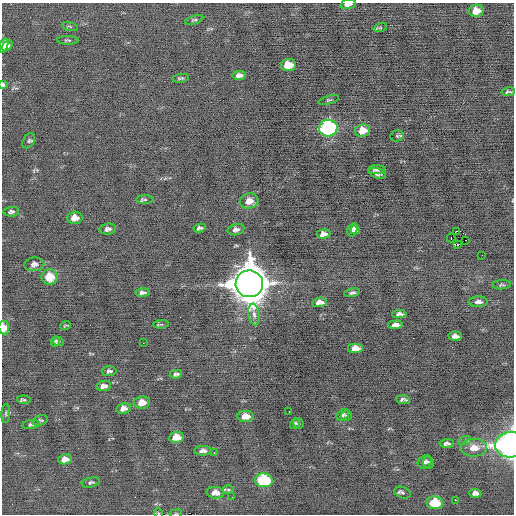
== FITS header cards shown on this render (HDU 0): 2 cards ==
NAXIS1  =                  512 / Axis length
NAXIS2  =                  512 / Axis length

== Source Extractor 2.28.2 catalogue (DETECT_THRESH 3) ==
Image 512 x 512 px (HDU 0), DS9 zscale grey, 1 PNG px = 1 image px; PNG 516 x 516 px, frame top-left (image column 1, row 512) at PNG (2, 3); each listed source drawn as its Kron ellipse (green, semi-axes under 4 px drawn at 4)
Background -0.162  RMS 0.67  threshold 2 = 3 sigma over >= 5 px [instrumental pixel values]
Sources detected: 91; all 91 listed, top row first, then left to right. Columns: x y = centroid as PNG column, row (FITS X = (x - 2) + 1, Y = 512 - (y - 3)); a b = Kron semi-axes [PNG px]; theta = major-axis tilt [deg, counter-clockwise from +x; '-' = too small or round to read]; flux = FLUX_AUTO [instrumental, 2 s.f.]
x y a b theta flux
348 4 8 4 10 240
476 11 7 6 - 510
194 20 9 3 18 65
70 26 8 3 -13 54
380 28 7 4 18 55
68 40 11 3 -1 60
7 45 6 3 43 230
4 46 7 4 72 330
288 65 7 6 - 890
239 75 7 4 7 190
181 78 8 3 10 71
3 85 4 3 - 120
508 92 7 3 9 76
329 100 10 4 16 78
328 128 9 8 - 7500
362 130 8 6 9 640
397 136 7 5 17 63
29 141 8 5 59 94
377 170 9 4 -2 92
377 173 8 5 -19 120
145 200 9 4 0 76
249 201 9 7 11 400
11 212 8 4 6 100
75 218 7 6 - 370
200 228 6 3 8 100
108 229 8 5 8 140
236 230 8 5 13 160
352 230 7 5 74 370
355 230 5 4 - 230
456 231 2 2 - 200
323 234 7 4 5 240
451 238 4 3 - 420
465 240 2 2 - 67
458 245 3 2 - 24000
482 255 2 2 - 21
34 264 10 7 4 200
50 277 8 7 - 900
249 284 13 13 - 130000
502 285 9 4 5 79
142 293 7 4 4 130
352 293 8 4 12 98
319 302 7 4 4 340
478 302 9 5 1 170
254 314 11 5 -81 180
399 314 7 4 3 150
161 324 7 3 6 52
65 325 5 2 - 43
395 325 7 4 3 220
4 328 7 5 -83 540
455 336 7 4 -4 170
55 341 5 4 - 74
59 341 5 4 - 62
143 343 2 2 - 110
356 349 8 5 0 510
109 371 7 5 2 100
176 374 6 3 10 110
104 386 7 5 10 210
24 400 6 4 -5 65
403 400 7 3 -4 99
142 402 8 6 8 490
123 408 7 5 9 240
289 411 3 2 - 68
6 414 9 4 87 78
343 415 7 5 36 92
245 416 8 5 2 440
346 416 5 5 - 66
40 420 8 5 14 86
295 423 6 4 52 72
31 424 8 4 8 100
298 424 6 5 - 63
176 437 7 5 4 660
465 440 6 4 19 80
447 443 7 4 2 120
510 445 15 13 6 13000
474 448 13 9 0 520
203 451 8 5 3 190
214 452 3 2 - 48
65 459 7 5 9 320
425 462 7 6 - 130
428 463 6 5 - 71
264 480 9 7 -7 3400
91 482 9 5 13 90
228 489 6 4 0 59
215 493 9 6 -4 340
402 493 8 5 -20 100
475 493 6 4 -4 170
232 497 2 2 - 27
455 500 2 2 - 320
435 503 8 6 -7 1400
158 513 5 3 - 34
176 514 6 3 8 43
At the frame edge (FLAGS 8, measured only in part): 6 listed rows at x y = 348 4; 3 85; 4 328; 510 445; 158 513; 176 514